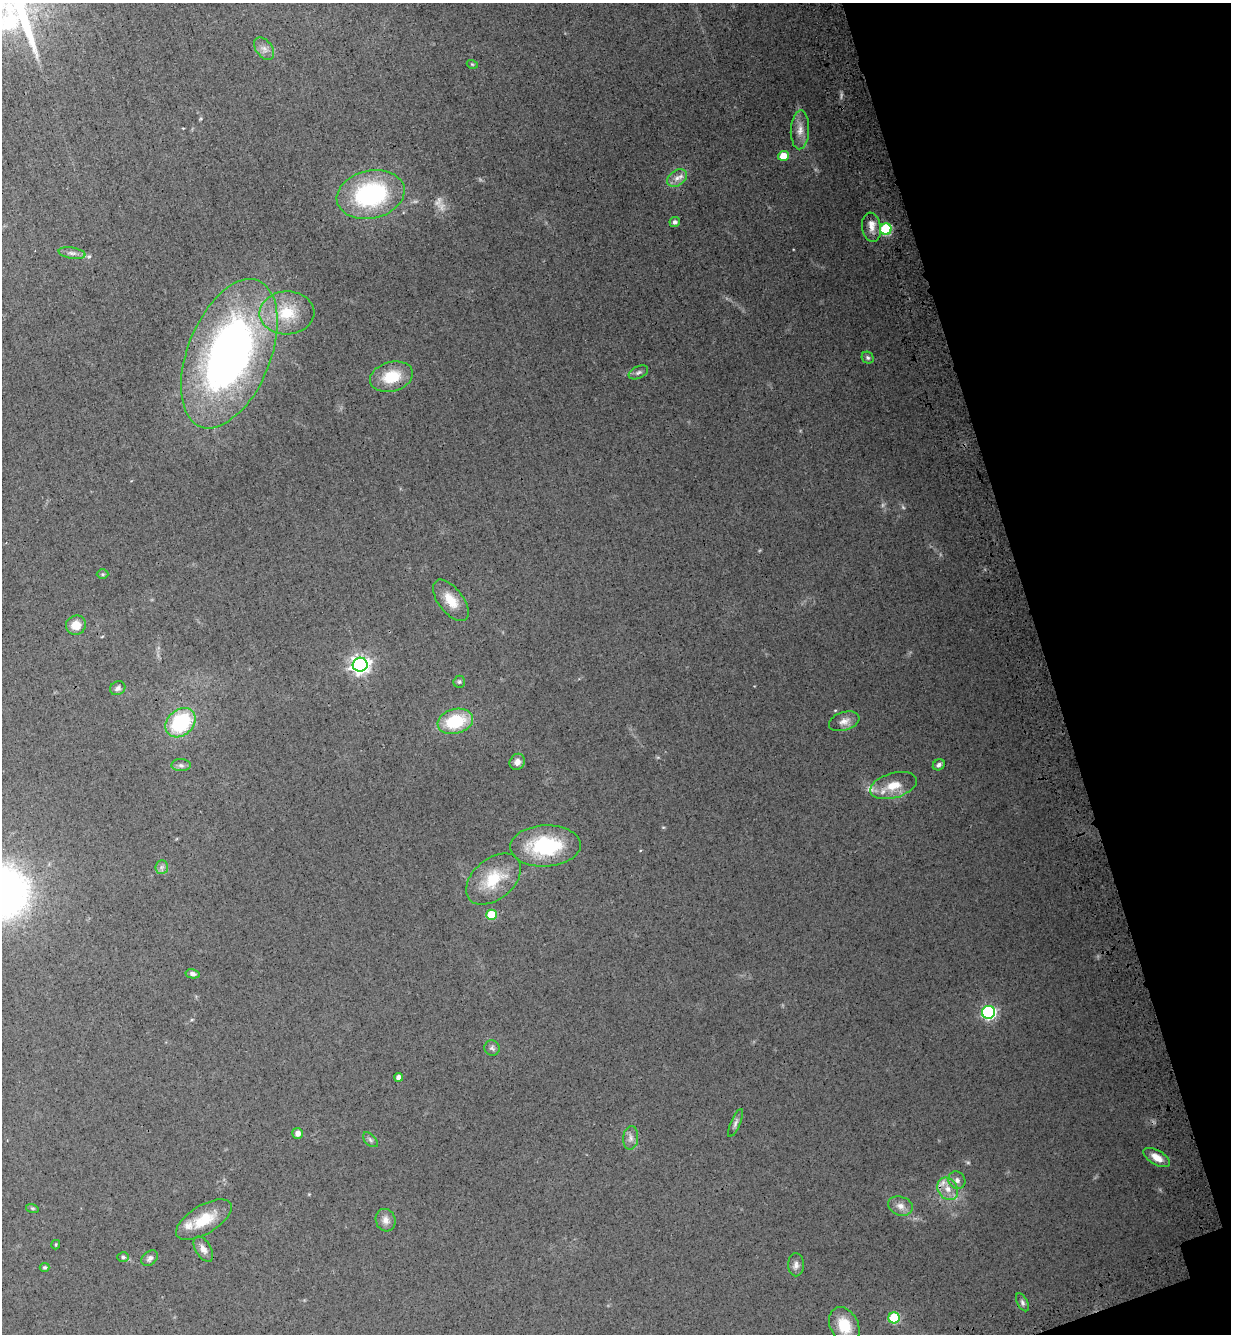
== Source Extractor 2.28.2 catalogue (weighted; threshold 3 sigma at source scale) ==
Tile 12 of 4 x 4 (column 4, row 3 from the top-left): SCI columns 4032-5260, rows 1416-2747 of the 5477 x 5494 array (HDU 1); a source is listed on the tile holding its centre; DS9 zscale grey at full resolution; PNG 1233 x 1336 px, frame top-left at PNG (2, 3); each listed source drawn as its Kron ellipse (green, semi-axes under 4 px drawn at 4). Shown black and unused: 15% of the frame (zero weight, under 3 of 4 exposures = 7% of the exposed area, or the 3 px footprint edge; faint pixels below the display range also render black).
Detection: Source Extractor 2.28.2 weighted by HDU 2 'WHT'; one run over the whole footprint, this tile lists its part. Background 0.0322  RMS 0.0068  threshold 0.0307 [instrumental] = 3 sigma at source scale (4.5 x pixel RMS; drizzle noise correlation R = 1.50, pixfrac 1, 0.05/0.05 arcsec/px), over >= 5 px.
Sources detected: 62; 3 too faint to see at this stretch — neither listed nor drawn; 3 inside a brighter listed object's ellipse — not listed separately; the other 56 listed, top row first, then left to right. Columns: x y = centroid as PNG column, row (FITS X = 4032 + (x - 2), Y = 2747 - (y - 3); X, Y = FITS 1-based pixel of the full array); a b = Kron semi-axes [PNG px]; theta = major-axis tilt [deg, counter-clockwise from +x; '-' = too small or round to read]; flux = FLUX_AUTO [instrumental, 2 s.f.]
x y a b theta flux
264 49 13 8 -52 4.1
472 64 5 3 - 0.7
800 130 19 9 87 7
783 156 5 5 - 14
677 178 11 7 36 4.7
371 194 34 24 13 89
675 222 5 5 - 1.9
871 227 14 9 -81 6.1
886 229 6 5 - 63
72 253 13 5 -9 2.9
287 313 27 21 2 26
229 354 78 41 68 370
868 358 6 5 - 1.5
638 372 10 6 25 2
391 377 22 14 15 19
103 574 6 5 - 1
451 600 24 12 -53 12
76 625 10 9 - 8.4
360 665 7 7 - 320
459 682 6 5 - 1.3
118 688 8 6 28 2.1
455 721 18 12 15 34
844 721 16 9 18 5.1
180 723 17 13 42 52
517 762 8 7 - 4
181 765 9 6 -1 2.1
939 765 6 5 - 1.9
893 786 24 12 16 12
545 846 35 20 3 52
162 867 7 6 - 2.2
493 879 31 20 40 25
491 915 5 5 - 25
193 974 7 4 -12 2.2
989 1012 6 6 - 120
492 1048 8 7 - 1.9
399 1077 4 4 - 3.7
735 1123 15 4 66 2.4
298 1133 5 5 - 3.6
631 1138 12 7 84 3.3
370 1140 9 5 -46 1.7
1157 1157 15 7 -30 6.9
957 1180 9 8 - 3.1
948 1189 12 9 -54 7
900 1206 13 9 -17 4.8
32 1208 6 4 -18 0.96
204 1220 31 14 31 19
386 1220 11 10 - 4.2
56 1245 5 3 - 0.74
203 1249 14 7 -59 4.6
123 1257 6 5 - 1.2
150 1258 9 6 40 2.3
796 1265 11 8 89 3.2
45 1267 5 4 - 1.2
1022 1302 10 5 -62 1.9
894 1318 5 5 - 44
844 1325 19 14 -62 17